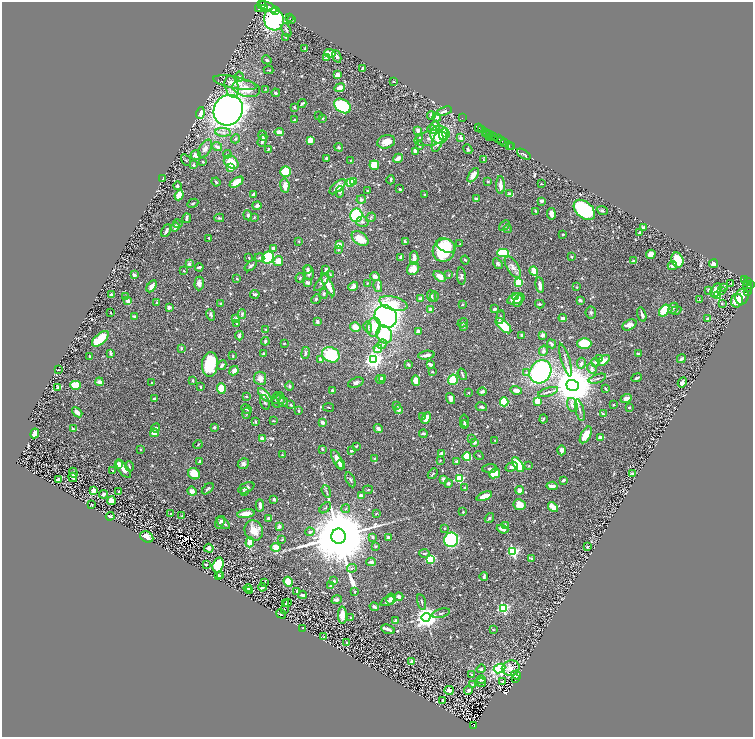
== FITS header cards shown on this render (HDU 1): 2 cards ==
NAXIS1  =                 1501
NAXIS2  =                 1470

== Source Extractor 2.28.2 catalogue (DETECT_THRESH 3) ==
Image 1501 x 1470 px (HDU 1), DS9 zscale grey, zoomed out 1/2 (1 PNG px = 2 x 2 image px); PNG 755 x 739 px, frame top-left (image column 1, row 1470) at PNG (2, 2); each listed source drawn as its Kron ellipse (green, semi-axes under 4 px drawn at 4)
Background 0.74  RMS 0.015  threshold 0.0436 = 3 sigma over >= 5 px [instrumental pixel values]
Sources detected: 824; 36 cannot appear on this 1/2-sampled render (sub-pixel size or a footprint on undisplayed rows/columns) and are neither listed nor drawn; of the other 788, the 500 brightest by FLUX_AUTO listed and drawn (288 fainter detections omitted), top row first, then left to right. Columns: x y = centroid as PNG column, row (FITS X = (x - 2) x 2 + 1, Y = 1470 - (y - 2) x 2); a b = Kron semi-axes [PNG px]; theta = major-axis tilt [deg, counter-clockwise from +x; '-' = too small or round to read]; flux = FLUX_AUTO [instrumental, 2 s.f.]
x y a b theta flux
261 4 3 1 - 18
268 7 10 4 -22 1300
259 8 2 1 - 160
264 9 4 3 - 520
276 10 2 1 - 69
289 18 2 1 - 87
274 19 11 10 - 580
292 19 2 1 - 110
286 30 7 3 -65 4.9
285 37 3 3 - 2.5
305 48 2 2 - 3.1
330 53 5 3 - 61
337 56 6 3 -66 6.4
327 58 3 3 - 17
267 60 5 3 - 5.6
362 68 4 2 - 4.9
269 70 5 2 - 2.7
337 75 3 3 - 27
240 77 5 3 - 5.1
393 81 2 2 - 4.7
235 83 22 6 -11 37
232 87 11 6 -73 20
340 88 5 4 - 25
246 89 14 8 -12 51
266 89 3 3 - 2.4
276 93 4 3 - 5.7
302 103 4 2 - 4.8
342 106 9 6 -35 230
294 107 2 2 - 3.9
228 110 16 14 56 1900
444 111 8 3 19 7.3
200 113 6 3 73 22
318 116 2 2 - 2.5
431 116 4 4 - 4.1
437 117 4 3 - 16
323 118 4 3 - 2.8
462 118 2 1 - 26
294 120 4 3 - 5
435 126 5 4 - 23
478 128 3 2 - 290
432 129 5 4 - 14
481 129 2 2 - 280
418 130 3 3 - 15
223 132 8 4 -1 11
279 132 4 3 - 24
485 132 2 2 - 160
488 133 3 1 - 250
444 134 6 5 - 33
439 135 9 9 - 110
489 135 2 1 - 96
263 136 5 3 - 5.6
493 136 3 2 - 170
490 137 2 1 - 61
420 138 3 3 - 3.8
431 138 16 7 10 27
461 138 3 2 - 11
235 139 4 4 - 4.7
499 139 2 1 - 100
310 140 4 4 - 34
262 141 6 3 72 10
437 141 11 5 72 22
501 141 2 1 - 180
386 142 9 6 16 38
505 143 3 1 - 51
419 146 3 3 - 3.2
509 146 2 1 - 28
512 146 2 1 - 9.5
217 147 5 3 - 10
339 147 4 4 - 4.5
205 149 10 5 59 17
268 149 4 2 - 3.3
468 149 5 4 - 4.2
415 151 3 3 - 15
227 154 4 3 - 2.7
524 154 7 2 -33 5.5
196 155 5 4 - 16
326 158 2 2 - 8.4
398 158 5 3 - 20
186 160 6 3 -59 3.5
351 160 4 3 - 3.2
483 160 2 2 - 3.4
203 162 2 2 - 3.9
231 162 8 6 -34 61
193 165 4 3 - 7.2
374 165 5 4 - 69
231 167 3 3 - 38
286 172 5 5 - 90
473 175 8 4 57 29
163 178 2 2 - 3
391 180 4 2 - 4.3
216 182 4 2 - 3.5
237 182 8 4 34 54
353 182 3 3 - 25
488 182 2 2 - 6
350 183 4 3 - 53
541 184 2 2 - 2.7
500 185 9 3 -88 25
177 186 4 3 - 4.1
285 186 7 4 -83 22
337 187 10 4 41 29
400 189 2 2 - 5.7
367 191 2 2 - 2.7
340 192 6 4 86 5.4
254 194 3 2 - 7
509 194 3 3 - 7.3
179 195 5 3 - 45
424 195 3 3 - 3.4
476 199 3 3 - 9.2
361 200 4 3 - 9.7
541 201 3 2 - 6.4
193 203 6 3 28 4
257 206 4 3 - 9.2
584 210 12 8 -42 330
536 211 4 2 - 4.2
602 211 6 4 -23 5.4
551 214 6 4 -82 15
248 215 5 3 - 4.6
356 215 7 6 - 150
254 217 3 3 - 2.7
371 217 5 4 - 3.5
187 218 5 3 - 5.7
219 218 5 2 - 4
362 222 6 5 - 6.1
178 224 5 2 - 4.2
504 225 6 4 44 4.5
175 227 5 3 - 12
644 227 3 2 - 10
507 229 4 3 - 3.3
166 231 7 3 64 11
639 232 4 3 - 4.4
563 234 3 2 - 4.4
209 238 2 2 - 4.2
360 239 9 6 -37 43
299 241 3 2 - 2.8
405 242 4 2 - 5.8
460 244 3 2 - 2.4
339 245 4 3 - 30
446 245 10 6 -26 90
273 248 4 3 - 15
339 250 4 3 - 2.8
444 250 12 11 - 160
503 253 6 4 2 160
651 254 5 4 - 19
401 257 4 3 - 12
571 257 2 2 - 4.2
249 258 3 2 - 2.5
259 258 5 4 - 5.1
268 258 6 5 - 210
414 258 7 3 89 25
465 260 4 2 - 2.6
677 260 8 6 -71 93
278 261 5 4 - 40
633 261 3 2 - 4.8
189 264 2 2 - 17
498 264 5 4 - 6.5
713 264 4 3 - 14
251 266 7 3 39 7.6
672 266 5 4 - 11
199 267 4 2 - 8.9
513 267 12 5 -58 18
308 269 4 3 - 4.7
413 269 7 5 53 33
326 270 4 3 - 8.6
184 271 3 2 - 2.5
534 271 5 3 - 67
309 272 7 5 -80 14
330 274 4 3 - 2.5
134 275 3 2 - 14
449 275 2 2 - 6.5
375 276 5 4 - 11
440 276 7 4 -38 27
461 276 9 4 -84 6.4
300 278 5 3 - 3.5
237 279 2 2 - 7.2
745 280 3 2 - 97
747 281 2 1 - 180
322 282 10 4 53 8.2
518 282 3 3 - 69
199 283 7 4 86 14
307 283 3 3 - 16
367 283 4 3 - 2.8
730 283 2 1 - 12
750 284 4 3 - 530
328 285 12 3 -64 48
540 285 8 3 -80 21
152 286 7 4 58 18
353 286 5 3 - 16
378 286 6 3 -77 8.7
577 287 3 3 - 2.4
723 287 4 3 - 3.4
747 287 5 3 - 310
709 290 3 3 - 10
716 290 7 5 64 30
722 290 3 3 - 2.8
747 291 2 1 - 27
255 294 5 3 - 6.9
324 294 5 4 - 4.8
111 295 4 3 - 11
717 295 3 3 - 210
431 296 6 3 -66 6.7
434 296 5 3 - 3.8
125 297 4 3 - 4
515 297 3 3 - 7.2
742 297 8 6 73 40
316 299 5 4 - 4.8
421 299 3 3 - 9.7
516 299 9 5 18 33
580 300 3 2 - 11
699 300 4 3 - 2.7
128 301 4 2 - 31
518 301 6 4 66 8.9
737 301 7 6 - 40
156 303 3 2 - 2.4
220 303 3 3 - 3.1
393 303 14 6 -15 66
462 304 3 2 - 2.7
540 304 5 3 - 3.8
722 304 3 2 - 3.5
169 308 4 3 - 9.9
673 308 6 3 62 4
430 309 4 3 - 12
495 309 3 2 - 11
664 310 7 4 54 96
676 310 5 3 - 3.2
111 312 2 2 - 3
591 313 6 5 - 7.4
242 314 5 3 - 5.4
211 315 6 3 -71 8.4
642 315 7 2 -75 9.4
134 316 3 2 - 4.6
386 317 12 10 -46 1500
500 317 7 3 78 6.4
563 318 4 2 - 6.7
236 319 4 3 - 7.2
708 319 2 2 - 17
317 322 3 3 - 12
463 323 5 4 - 4.4
237 324 4 2 - 3.2
629 325 7 5 30 33
463 326 3 3 - 12
503 326 10 5 -44 72
355 327 5 4 - 26
368 327 6 4 -75 6.4
374 327 9 7 79 64
266 329 2 2 - 2.5
418 331 3 3 - 11
384 334 9 7 -67 140
522 335 4 2 - 3.8
543 335 2 2 - 39
239 336 5 3 - 7
100 339 10 5 41 90
265 341 4 3 - 4.5
284 343 2 2 - 2.4
382 344 5 4 - 5.7
551 344 5 2 - 8.2
584 344 7 5 -1 130
181 348 3 3 - 5.8
378 349 4 4 - 36
543 351 5 4 - 8.2
110 353 4 3 - 4.1
305 353 6 3 82 6
264 354 3 2 - 4.8
638 354 3 3 - 7.3
331 355 9 7 -27 150
426 355 8 2 8 13
233 356 4 3 - 3.9
90 357 3 2 - 4.3
600 358 2 2 - 29
320 359 3 3 - 8.7
681 359 5 3 - 6.9
374 360 4 4 - 1300
565 360 17 2 -73 8.1
604 360 6 4 41 19
581 363 5 3 - 9.3
595 363 4 3 - 4.2
210 364 12 8 85 160
408 364 4 2 - 6.6
430 364 4 3 - 9.7
222 365 5 3 - 7.1
592 368 5 4 - 6.5
58 370 2 2 - 2.9
234 371 5 3 - 15
432 372 3 2 - 2.8
526 372 3 3 - 4.3
540 372 12 10 54 460
462 374 6 3 -69 4.9
260 378 6 6 - 18
383 378 3 3 - 5.3
637 378 5 2 - 5.4
380 379 5 4 - 13
597 379 9 2 18 5.2
453 380 5 4 - 79
193 381 3 2 - 3.2
416 381 5 4 - 28
99 382 4 4 - 7.8
682 382 5 3 - 13
152 383 2 2 - 2.6
356 383 8 5 21 9.6
75 385 5 4 - 85
573 385 6 5 - 14000
290 386 5 3 - 5.4
58 387 3 3 - 4.6
200 387 3 2 - 3.2
221 389 5 4 - 82
605 389 3 2 - 2.7
332 390 2 2 - 5.2
516 390 6 3 -16 20
482 392 4 3 - 8.8
548 392 10 3 17 7.4
469 393 2 2 - 2.5
265 395 9 4 -46 20
246 396 2 2 - 4
276 398 6 3 70 3.2
281 398 6 3 -75 5.6
450 398 6 3 -73 14
154 399 3 3 - 4
626 399 5 4 - 20
278 401 7 5 36 6.6
537 401 4 3 - 38
265 402 7 4 -72 5.7
283 402 5 4 - 4.2
504 402 4 4 - 100
291 405 4 3 - 3.6
397 405 3 3 - 4.1
572 405 7 5 -72 9.8
614 405 3 2 - 3
329 407 5 2 - 2.7
481 407 6 3 -14 9.2
629 408 4 3 - 3.2
247 409 5 2 - 7.2
398 410 4 4 - 10
580 410 11 3 -76 6.2
299 411 3 2 - 5.3
77 412 6 3 -41 15
246 413 6 3 79 2.9
603 414 4 3 - 5.3
423 416 3 3 - 2.5
426 418 6 3 62 34
543 419 4 3 - 3.5
273 421 4 3 - 2.7
465 421 6 3 -78 4.4
255 422 4 2 - 4
323 422 3 3 - 16
464 424 4 3 - 2.8
214 427 2 2 - 11
156 428 5 3 - 4.9
73 429 2 2 - 20
378 429 5 3 - 10
35 433 5 3 - 44
154 433 4 4 - 23
423 434 4 2 - 5.8
586 435 9 4 61 56
471 438 3 2 - 2.4
601 438 3 3 - 26
262 439 3 2 - 23
495 440 3 2 - 2.6
475 442 3 3 - 12
198 445 4 2 - 2.8
356 446 4 3 - 3.1
141 449 2 2 - 6.6
322 449 3 2 - 2.6
562 450 5 3 - 11
351 451 3 2 - 8.9
442 454 4 3 - 13
282 455 2 2 - 5.6
479 455 5 2 - 2.6
467 456 4 3 - 110
374 458 3 3 - 2.5
337 460 11 3 -61 37
440 460 3 2 - 2.8
200 461 3 2 - 5
456 461 4 3 - 5.2
119 464 2 2 - 54
243 464 6 5 - 9.7
340 465 5 2 - 8.9
518 465 8 4 -57 95
129 466 5 2 - 3
529 466 3 2 - 2.6
511 467 6 4 20 8.9
490 468 7 4 3 6
123 469 11 5 -54 14
112 470 2 2 - 2.6
73 473 5 4 - 6.2
495 473 6 4 27 73
194 474 6 5 - 45
433 474 6 2 49 3.4
633 474 3 2 - 7.1
73 477 5 2 - 9.5
58 479 3 2 - 17
459 479 3 3 - 230
350 480 8 3 -65 5.4
444 480 3 3 - 21
563 480 3 2 - 7.6
448 483 4 4 - 7.8
552 486 6 3 -6 18
464 487 3 2 - 3
246 488 9 5 24 9.4
208 489 7 3 42 5.1
94 490 3 3 - 22
368 490 5 2 - 2.6
520 490 4 4 - 18
119 491 3 2 - 2.8
192 491 5 4 - 14
244 491 4 3 - 5.1
326 491 6 2 -71 4.6
103 494 4 2 - 13
361 495 4 2 - 16
484 496 8 3 22 50
274 499 3 2 - 14
111 501 4 4 - 40
92 504 3 2 - 2.5
260 505 6 3 -88 13
519 505 6 5 - 37
553 507 5 3 - 33
325 508 7 3 43 3.8
345 509 4 3 - 2.6
463 512 2 2 - 3.2
170 513 2 2 - 3.2
246 514 9 4 9 33
376 514 2 2 - 2.7
110 516 4 2 - 6.3
182 516 3 2 - 3.1
269 518 3 2 - 11
489 518 5 3 - 5
220 522 6 3 64 6.7
223 523 8 3 -42 11
505 525 3 3 - 4.8
279 526 3 3 - 12
445 528 2 2 - 3.3
502 529 6 3 -21 11
254 530 10 9 - 48
310 532 4 3 - 5.8
339 536 7 7 - 49000
147 537 7 5 -30 27
373 537 3 3 - 6.2
388 538 2 2 - 12
282 539 3 2 - 3.4
451 540 7 7 - 510
250 542 5 4 - 39
375 546 4 3 - 2.4
276 547 5 4 - 28
587 547 3 2 - 2.5
209 548 5 4 - 8.7
513 551 3 3 - 400
424 553 5 3 - 4.3
531 558 4 2 - 3.3
431 559 3 3 - 230
371 562 4 2 - 8.3
206 565 2 2 - 4
218 565 7 5 72 110
352 568 5 3 - 4.7
219 575 3 2 - 3.7
221 576 3 2 - 3.1
484 577 4 2 - 6.5
334 581 4 3 - 2.6
264 582 2 2 - 3.2
288 582 5 4 - 51
331 585 4 2 - 5.4
262 587 4 2 - 4.5
248 588 4 2 - 5.2
249 590 4 2 - 6.4
297 591 2 2 - 12
355 591 3 3 - 2.7
302 595 4 3 - 6.6
399 597 4 3 - 12
391 599 5 4 - 10
337 600 5 4 - 8.4
387 601 7 3 24 5.5
421 602 8 2 -76 3.7
288 603 2 2 - 4.3
285 604 3 3 - 6.6
374 607 4 2 - 9.3
503 608 3 3 - 350
284 609 2 2 - 2.5
441 613 9 2 15 4.1
281 614 5 3 - 3.1
342 615 8 4 -88 31
426 617 4 4 - 2900
350 618 3 3 - 3
396 621 4 3 - 9.5
303 628 3 2 - 4.5
388 629 7 2 -20 16
493 630 3 3 - 3.5
324 637 4 2 - 5.5
346 643 2 2 - 9.5
412 662 2 2 - 51
499 668 6 4 24 220
511 668 9 7 19 21
481 669 4 4 - 7.1
472 675 2 2 - 5.4
516 675 5 3 - 6.5
515 678 2 2 - 3.1
481 680 4 4 - 9.5
481 682 5 3 - 3.2
502 682 4 2 - 3.8
472 684 3 3 - 4.8
449 690 5 3 - 14
469 690 4 3 - 9.3
442 701 3 2 - 5.9
474 725 3 3 - 110
At the frame edge (FLAGS 8, measured only in part): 1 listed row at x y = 750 284
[288 fainter detections neither listed nor drawn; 36 sub-pixel or undisplayed-footprint detections neither listed nor drawn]